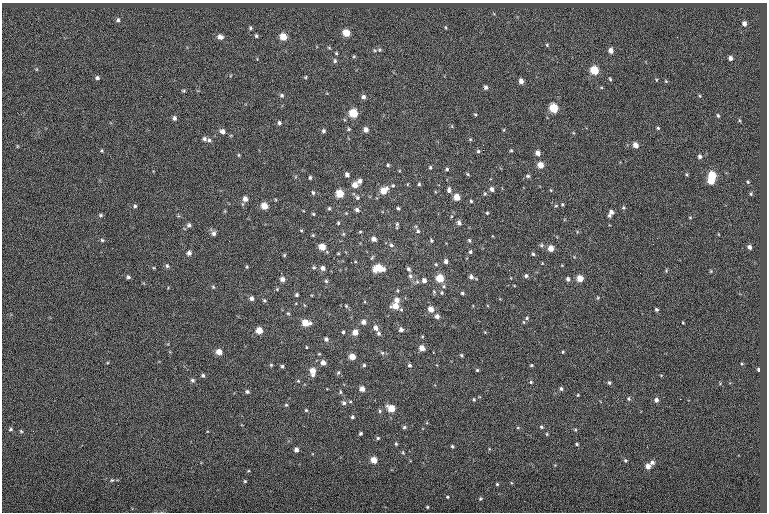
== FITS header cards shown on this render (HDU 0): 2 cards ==
NAXIS1  =                  765
NAXIS2  =                  510

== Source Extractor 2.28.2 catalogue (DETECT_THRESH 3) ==
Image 765 x 510 px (HDU 0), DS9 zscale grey, 1 PNG px = 1 image px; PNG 769 x 514 px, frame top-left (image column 1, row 510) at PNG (2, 3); no overlay
Background -0.0876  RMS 7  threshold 21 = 3 sigma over >= 5 px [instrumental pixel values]
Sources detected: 232; all 232 listed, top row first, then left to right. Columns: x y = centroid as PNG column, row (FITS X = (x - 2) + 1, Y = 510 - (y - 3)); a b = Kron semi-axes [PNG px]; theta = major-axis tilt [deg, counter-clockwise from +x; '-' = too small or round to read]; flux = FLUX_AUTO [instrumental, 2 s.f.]
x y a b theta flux
118 20 5 4 - 730
744 23 5 4 - 1700
445 27 5 3 - 420
250 28 5 5 - 720
346 33 6 5 - 6900
256 36 5 4 - 720
220 37 7 6 - 2000
283 37 6 6 - 6400
547 45 4 4 - 520
329 48 6 3 -19 490
374 50 6 3 -71 520
379 50 6 5 - 790
611 50 5 4 - 2300
336 53 4 4 - 510
354 56 5 4 - 550
730 58 5 4 - 1500
335 61 7 5 -78 880
594 70 6 5 - 13000
306 77 4 4 - 500
97 78 5 4 - 870
610 79 4 3 - 560
656 80 4 3 - 380
521 81 5 4 - 2400
666 81 5 4 - 460
486 87 5 4 - 1300
184 91 5 3 - 540
282 95 6 5 - 850
700 96 5 3 - 410
363 97 5 5 - 1400
553 108 6 5 - 15000
353 113 6 5 - 12000
475 115 4 4 - 470
718 116 4 3 - 670
174 118 6 5 - 1200
739 120 5 3 - 460
279 123 5 4 - 930
658 128 4 4 - 580
349 129 5 4 - 600
366 130 5 5 - 2300
222 131 6 5 - 1700
323 131 5 5 - 890
204 139 6 5 - 1100
470 139 6 3 -18 500
209 140 6 5 - 970
483 145 2 2 - 200
635 145 5 5 - 2900
17 146 5 3 - 340
483 150 2 2 - 1100
511 150 4 4 - 520
102 151 4 3 - 490
478 151 5 5 - 680
538 153 5 5 - 2200
239 155 4 4 - 490
700 157 5 5 - 1100
388 165 4 4 - 600
540 165 5 5 - 4400
430 167 4 3 - 620
447 169 5 4 - 720
468 174 5 4 - 530
686 174 5 3 - 510
347 175 5 4 - 1400
712 175 6 5 - 10000
528 176 6 4 -14 840
310 178 4 3 - 670
360 181 6 5 - 1600
711 181 6 5 - 6200
748 182 4 4 - 550
419 184 4 4 - 610
355 185 6 5 - 3700
393 185 5 5 - 650
492 189 5 4 - 1600
449 190 8 5 88 1300
550 190 5 3 - 400
383 191 8 6 43 5900
313 193 6 4 -73 700
340 194 5 5 - 9700
485 194 5 4 - 580
751 194 5 4 - 600
357 197 5 5 - 870
457 197 5 5 - 5000
245 199 6 5 - 2200
471 201 4 4 - 520
562 204 5 4 - 530
135 206 5 4 - 740
264 206 6 5 - 5200
556 206 5 4 - 500
329 208 4 4 - 630
398 208 4 3 - 670
623 208 5 4 - 680
357 210 6 5 - 1200
611 212 5 5 - 1600
487 213 4 4 - 460
313 214 4 3 - 500
100 215 6 4 1 730
609 215 5 4 - 840
690 217 4 3 - 370
338 223 4 4 - 500
459 223 5 5 - 1400
397 224 6 5 - 820
189 225 6 6 - 1100
301 231 5 3 - 440
418 231 5 5 - 880
360 232 5 3 - 460
577 232 5 3 - 470
214 233 7 5 78 1400
343 234 5 4 - 520
313 235 4 4 - 470
374 239 5 4 - 2300
102 240 5 4 - 620
469 240 5 4 - 720
431 241 5 3 - 540
391 245 6 5 - 860
541 245 6 5 - 830
322 247 5 5 - 5600
749 247 4 4 - 1500
551 248 5 5 - 4300
470 252 4 4 - 740
189 253 6 5 - 1600
338 253 5 3 - 380
533 254 5 4 - 730
284 255 5 4 - 480
446 261 5 4 - 1400
542 263 4 2 - 300
436 264 5 4 - 500
167 266 6 5 - 820
247 267 4 4 - 490
314 267 5 4 - 670
323 268 5 5 - 1900
379 268 9 6 1 11000
409 269 6 4 -58 1100
666 271 6 4 80 500
711 271 4 3 - 460
410 276 6 6 - 1100
526 276 5 5 - 980
128 277 4 4 - 870
471 277 5 5 - 1400
440 278 6 6 - 9300
580 278 5 5 - 5300
282 279 5 4 - 2700
568 279 5 4 - 1100
424 280 5 5 - 1800
326 281 5 5 - 690
417 282 6 5 - 880
213 287 5 4 - 610
277 289 4 4 - 500
434 292 5 4 - 500
442 293 6 4 71 630
462 293 5 4 - 690
297 295 4 4 - 710
251 298 5 5 - 1400
598 298 5 4 - 500
264 300 5 4 - 620
397 300 6 6 - 2700
346 306 5 4 - 550
395 306 7 6 - 5200
431 309 6 5 - 3700
656 309 4 3 - 790
288 313 4 4 - 520
437 316 5 5 - 1800
527 318 5 4 - 660
364 322 6 5 - 1800
524 322 5 3 - 460
305 323 7 5 -7 6600
683 323 3 3 - 390
376 328 6 5 - 2200
401 329 6 5 - 1400
259 330 5 5 - 4900
343 332 3 3 - 680
355 332 5 5 - 3700
379 333 6 5 - 870
326 339 6 5 - 1100
306 347 4 2 - 350
422 348 5 5 - 4200
219 352 6 5 - 3700
563 352 4 3 - 470
382 353 6 5 - 790
461 355 4 3 - 660
352 357 5 4 - 5200
323 363 5 4 - 2400
271 365 4 4 - 520
364 365 4 4 - 630
410 365 5 5 - 830
531 365 5 3 - 530
282 366 4 3 - 760
477 370 3 3 - 540
758 370 3 3 - 680
313 371 8 5 -86 4500
338 373 6 4 74 740
203 375 5 5 - 820
192 380 6 4 -4 840
298 381 5 4 - 500
531 382 4 4 - 550
609 383 5 4 - 760
561 388 4 4 - 910
362 389 5 5 - 2900
247 391 5 5 - 870
340 392 6 3 -82 590
578 395 4 3 - 380
474 399 4 3 - 510
628 399 6 5 - 760
656 400 5 5 - 1600
350 402 5 3 - 510
344 403 6 5 - 1200
286 405 4 4 - 570
391 408 6 5 - 7300
306 410 5 4 - 510
380 411 5 4 - 700
352 417 4 4 - 750
404 427 5 5 - 800
541 427 4 4 - 660
518 428 5 3 - 440
11 429 5 4 - 650
575 430 5 4 - 550
21 431 5 4 - 490
361 433 4 3 - 720
547 434 4 4 - 500
378 438 5 5 - 670
396 444 4 4 - 560
577 444 3 3 - 610
452 446 4 3 - 630
296 450 4 4 - 1800
403 453 5 4 - 500
374 460 5 5 - 5500
625 460 5 4 - 670
652 462 6 5 - 1500
648 466 5 5 - 3000
112 480 6 5 - 680
245 481 4 4 - 500
497 484 4 4 - 530
447 497 4 3 - 470
480 498 5 4 - 570
427 507 3 3 - 420